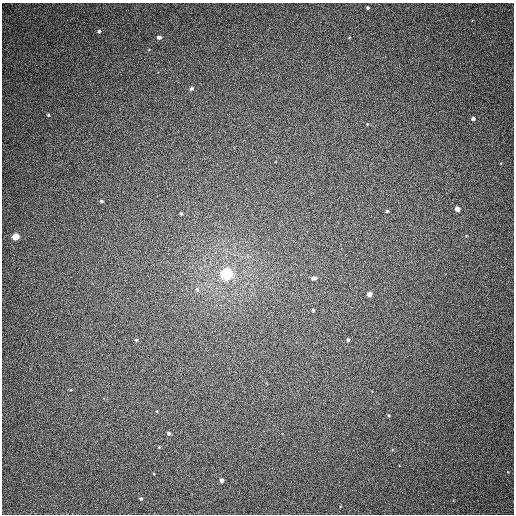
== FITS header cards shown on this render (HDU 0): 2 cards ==
NAXIS1  =                  512
NAXIS2  =                  512

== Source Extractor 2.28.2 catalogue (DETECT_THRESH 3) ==
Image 512 x 512 px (HDU 0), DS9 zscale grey, 1 PNG px = 1 image px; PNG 516 x 516 px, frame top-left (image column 1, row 512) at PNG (2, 3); no overlay
Background 370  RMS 8.8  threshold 26.3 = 3 sigma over >= 5 px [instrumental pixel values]
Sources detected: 24; all 24 listed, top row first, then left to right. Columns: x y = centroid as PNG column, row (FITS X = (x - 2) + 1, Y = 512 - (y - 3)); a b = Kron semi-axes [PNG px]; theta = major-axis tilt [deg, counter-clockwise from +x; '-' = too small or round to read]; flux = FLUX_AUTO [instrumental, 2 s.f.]
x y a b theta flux
367 8 3 3 - 860
99 31 4 4 - 930
159 37 4 4 - 2300
191 88 5 4 - 1300
48 115 4 3 - 690
473 119 4 4 - 1700
101 201 4 4 - 990
457 209 4 4 - 3900
387 211 4 4 - 890
181 214 4 3 - 800
16 237 4 4 - 15000
227 274 5 5 - 150000
314 278 7 4 13 1700
197 289 7 5 -74 1600
369 294 4 4 - 4000
313 310 4 4 - 620
136 340 5 4 - 810
348 340 4 3 - 1100
157 411 3 2 - 410
389 415 4 4 - 600
169 433 4 4 - 1100
159 447 3 3 - 420
221 480 5 4 - 1900
141 499 3 3 - 740